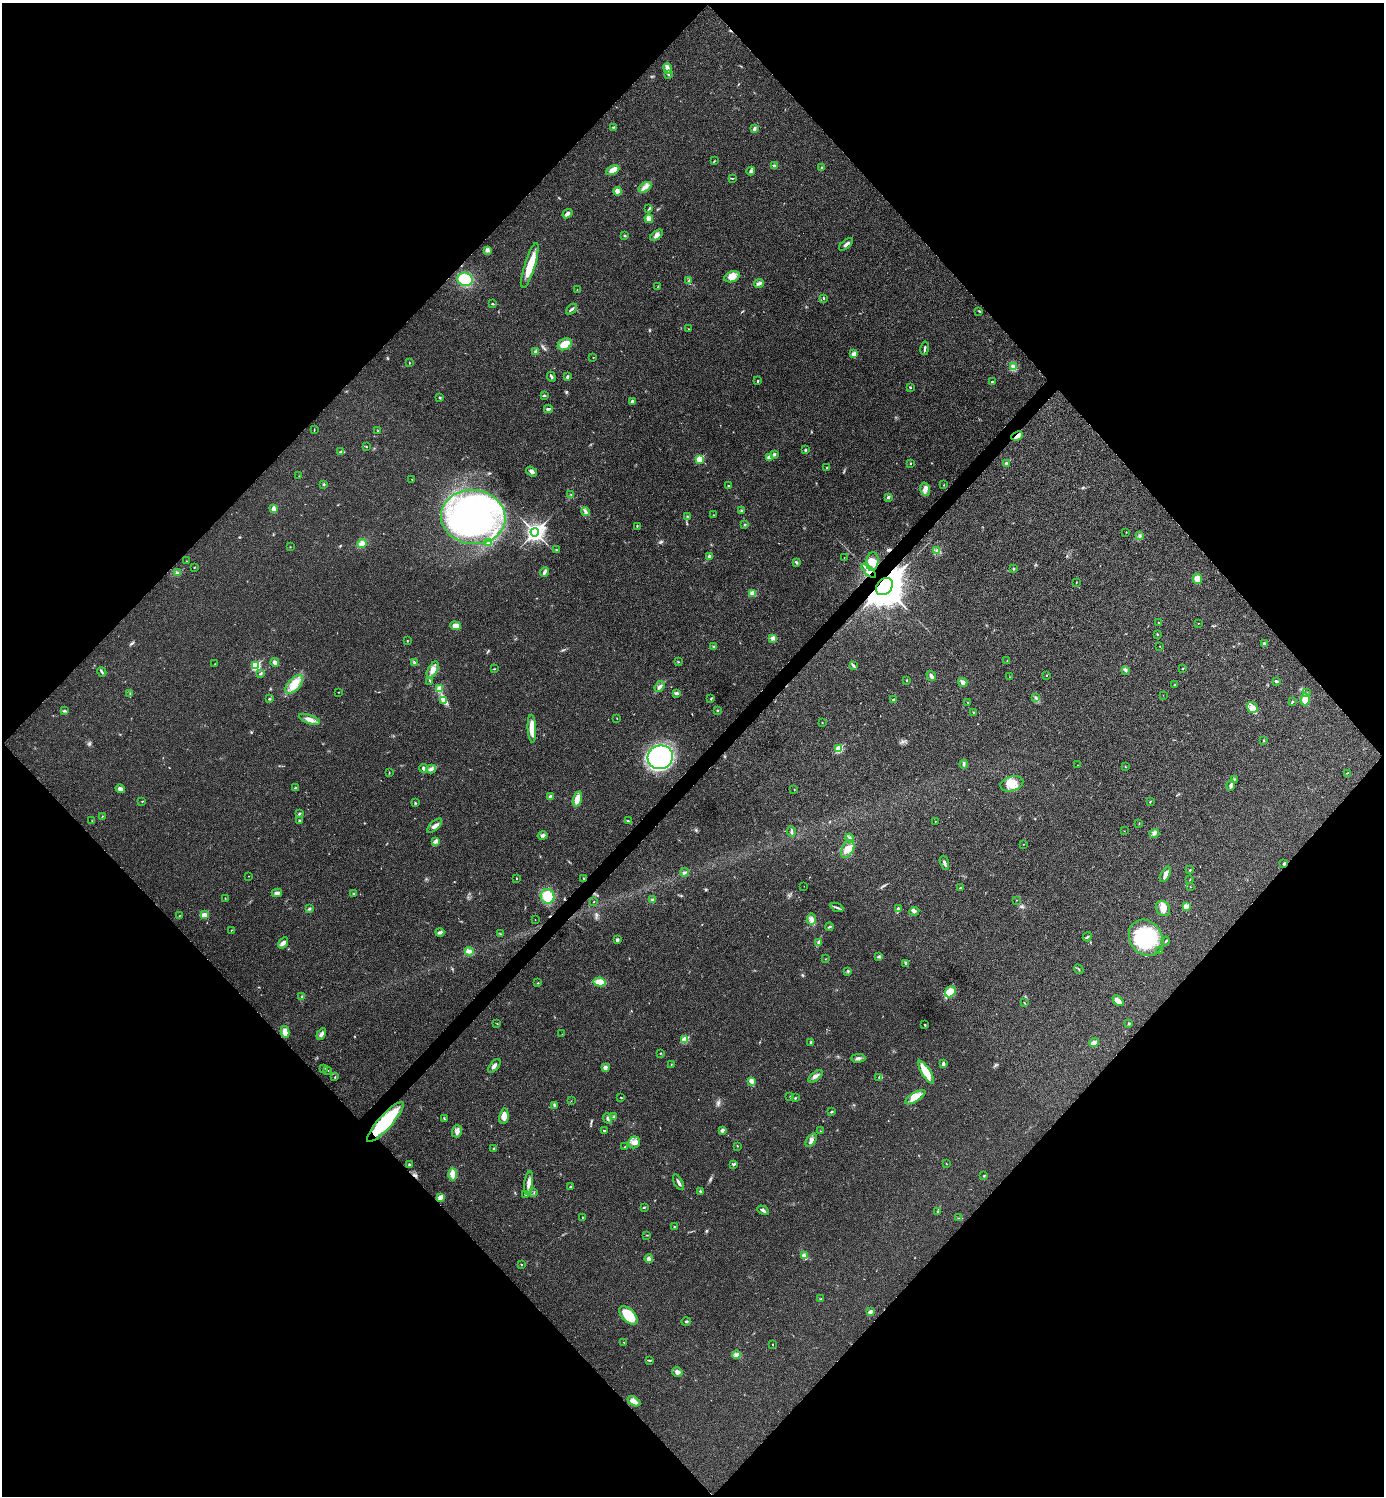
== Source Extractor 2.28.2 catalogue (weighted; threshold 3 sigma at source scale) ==
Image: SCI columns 159-5683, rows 7-5981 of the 5984 x 5984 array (HDU 1 of 3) = the unmasked area's bounding box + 8 px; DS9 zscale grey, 4 x 4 block average (1 PNG px = mean of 4 x 4 image px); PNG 1386 x 1498 px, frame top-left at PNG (2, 3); each listed source drawn as its Kron ellipse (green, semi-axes under 4 px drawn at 4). Shown black and unused: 51% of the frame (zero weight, under 3 of 4 exposures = <1% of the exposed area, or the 3 px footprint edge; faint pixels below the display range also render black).
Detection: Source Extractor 2.28.2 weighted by HDU 2 'WHT'. Background 0.0196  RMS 0.0056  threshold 0.0252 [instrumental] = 3 sigma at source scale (4.5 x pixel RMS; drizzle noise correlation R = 1.50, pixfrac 1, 0.05/0.05 arcsec/px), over >= 5 px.
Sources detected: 331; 2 inside a brighter object's white glare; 4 cosmic-ray / hot-pixel residue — neither listed nor drawn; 1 coinciding with a brighter row at this scale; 8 inside a brighter listed object's ellipse — not listed separately; the other 316 listed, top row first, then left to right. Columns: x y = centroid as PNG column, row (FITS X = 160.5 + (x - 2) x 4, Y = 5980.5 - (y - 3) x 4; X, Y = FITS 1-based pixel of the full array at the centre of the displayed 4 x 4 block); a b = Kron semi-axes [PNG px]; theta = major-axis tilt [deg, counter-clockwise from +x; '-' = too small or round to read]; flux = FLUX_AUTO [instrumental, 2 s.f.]
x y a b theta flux
668 69 5 2 - 9.2
669 74 3 2 - 3.1
613 127 3 2 - 2.8
754 129 4 3 - 6.8
714 161 3 2 - 1.9
774 166 3 3 - 5.4
821 168 2 2 - 1.3
613 170 7 4 26 33
751 171 4 3 - 9.2
732 178 3 2 - 1.8
645 187 7 3 32 13
617 191 4 2 - 6.7
649 208 4 2 - 3.2
567 214 5 4 - 8.4
649 219 4 4 - 24
656 235 7 4 36 13
625 236 3 2 - 1.8
846 244 8 2 40 11
488 250 3 2 - 5.2
530 265 23 5 73 70
732 277 8 5 21 21
465 279 7 6 - 120
689 281 3 2 - 3.4
759 283 5 3 - 9
658 286 3 2 - 1.3
577 289 2 2 - 1
823 298 2 2 - 2.4
493 303 3 2 - 2.4
571 309 6 2 42 7
979 311 3 2 - 3.1
688 329 2 2 - 1.3
565 344 7 5 27 42
925 348 7 2 81 6.7
536 352 2 2 - 39
854 354 4 4 - 13
593 357 2 2 - 1.4
409 363 2 2 - 1.6
1013 366 3 2 - 4.9
551 377 5 2 - 5.4
567 377 3 2 - 6.6
757 381 2 2 - 7.2
992 382 2 2 - 12
910 387 2 2 - 2.9
544 395 4 2 - 3
440 397 2 2 - 3.3
632 401 3 2 - 10
548 409 4 3 - 5.1
314 430 3 2 - 1.9
378 431 2 2 - 1.6
1017 436 6 4 22 12
366 447 2 2 - 2
805 450 2 2 - 4.4
341 452 4 2 - 4.2
774 454 2 2 - 13
769 457 2 2 - 38
699 459 2 2 - 130
910 463 2 2 - 2.2
1006 464 2 2 - 25
827 468 3 2 - 3.1
531 471 6 3 -36 9.5
299 476 2 2 - 1
412 479 2 2 - 0.98
324 484 3 2 - 2.6
944 485 2 2 - 1.3
728 486 2 2 - 5.7
925 489 7 5 -75 15
571 495 2 2 - 1.1
888 497 3 3 - 5.2
274 509 3 3 - 13
741 511 2 2 - 2.3
585 512 4 3 - 6.9
713 515 2 2 - 1.4
688 516 3 2 - 2.3
473 517 32 27 -6 750
745 524 2 2 - 2.6
637 526 2 2 - 1.6
535 532 4 3 - 1400
1126 532 2 2 - 1.3
1140 536 3 2 - 3.6
488 542 3 2 - 3.3
362 543 5 4 - 18
290 547 2 2 - 1.2
556 550 3 2 - 2.5
937 551 3 3 - 4.9
709 556 2 2 - 26
844 558 2 2 - 0.61
186 561 2 2 - 0.8
872 561 9 6 81 23
796 562 3 3 - 4.5
194 567 2 2 - 1.9
1014 569 2 2 - 2.3
869 571 9 2 -45 13
544 572 5 3 - 9.4
177 573 3 2 - 3.6
1197 579 5 4 - 28
1076 582 2 2 - 1.5
884 586 9 7 47 8000
752 593 2 2 - 72
1159 623 3 2 - 2
1198 623 2 2 - 0.85
456 626 5 4 - 26
1157 634 2 2 - 2.8
773 638 3 3 - 5.1
407 641 2 2 - 1.6
1264 643 3 3 - 4.5
1160 646 2 2 - 1.6
713 647 2 2 - 4.6
1007 661 2 2 - 1.4
275 662 4 3 - 9.7
678 662 2 2 - 1.6
414 663 2 2 - 1.8
215 664 2 2 - 0.96
256 666 2 2 - 280
853 666 4 2 - 4.5
1183 668 2 2 - 1.8
494 669 2 2 - 1.5
433 670 9 4 61 18
1125 670 4 3 - 5.4
102 672 5 2 - 5.2
261 673 2 2 - 5.2
1046 675 2 2 - 1.6
931 676 5 3 - 11
1009 677 2 2 - 1
907 680 2 2 - 2.5
430 681 3 2 - 2.5
1276 681 3 2 - 4.5
963 682 5 2 - 20
294 684 11 6 49 49
1174 685 2 2 - 1.9
660 686 6 3 54 7.6
439 689 2 2 - 2.2
338 692 2 2 - 1.4
130 693 3 2 - 1.5
676 693 3 2 - 9.7
1306 693 3 3 - 3.7
1163 695 2 2 - 1.2
269 698 2 2 - 1.7
1036 698 4 2 - 3.4
711 699 2 2 - 1.9
1305 699 6 4 75 39
443 700 4 3 - 7.3
894 700 3 2 - 4
967 702 3 2 - 1.6
1292 702 3 2 - 2.7
1252 707 6 5 - 20
717 710 3 2 - 3.3
64 711 3 2 - 3
973 712 2 2 - 2.5
617 718 2 2 - 1.3
309 719 11 3 -19 19
822 723 2 2 - 1.4
532 729 14 4 -87 53
1264 740 2 2 - 1.5
839 749 2 2 - 160
660 757 13 12 - 550
964 764 4 2 - 4.8
1078 765 2 2 - 0.78
1125 767 2 2 - 1.1
423 768 4 3 - 8.3
431 769 5 3 - 7.8
389 773 2 2 - 1.4
1347 773 4 2 - 2
1234 780 3 2 - 3.3
1012 784 12 7 16 47
1231 785 5 3 - 10
295 788 2 2 - 5.7
120 789 5 3 - 12
794 790 2 2 - 1.7
550 796 3 2 - 5.6
577 799 8 4 73 30
142 802 2 2 - 1.7
1150 802 2 2 - 2.4
415 803 2 2 - 2.9
299 814 3 2 - 3
102 816 3 2 - 1.6
299 820 2 2 - 3
92 821 2 2 - 1.2
628 821 3 2 - 3.7
936 821 2 2 - 1.2
1139 823 2 2 - 1.4
435 826 9 3 43 14
791 831 5 2 - 5.8
1124 831 2 2 - 0.71
1154 833 5 3 - 6.8
543 835 5 3 - 8.2
850 838 4 2 - 5.2
436 842 3 2 - 4
1024 844 2 2 - 1.2
848 849 9 5 63 25
944 863 7 2 -71 8.2
1284 863 3 2 - 4.8
1190 870 2 2 - 4
684 872 4 3 - 5.4
1165 874 8 4 62 15
249 876 2 2 - 1.2
516 878 3 2 - 1.5
584 878 2 2 - 2.6
1190 880 2 2 - 1.8
804 886 2 2 - 0.58
1190 887 2 2 - 1.1
960 888 2 2 - 3.9
277 893 5 4 - 7.8
354 894 3 2 - 4.3
547 896 7 7 - 66
225 898 2 2 - 1.4
653 900 3 2 - 5
1016 900 2 2 - 0.93
594 902 2 2 - 1.3
1186 906 2 2 - 60
837 907 7 2 -23 6
1163 908 8 6 -54 26
309 909 3 2 - 4.2
898 909 4 3 - 6.4
914 911 5 3 - 8
204 915 4 3 - 15
179 916 2 2 - 1.2
811 919 5 4 - 13
535 920 2 2 - 0.59
830 927 4 2 - 3.7
231 930 2 2 - 2
440 932 4 2 - 10
500 934 2 2 - 1.9
1087 937 5 2 - 4.4
1146 938 19 16 -55 230
617 940 2 2 - 11
1166 941 4 2 - 3.1
819 942 3 2 - 3.8
283 943 6 3 56 10
469 951 4 3 - 7.8
1160 951 2 2 - 1.5
879 956 4 3 - 5.4
825 959 2 2 - 0.71
906 963 4 2 - 7.5
1079 969 5 2 - 2.4
848 971 2 2 - 2.6
600 982 6 4 -10 37
538 983 2 2 - 1.9
950 992 6 5 - 38
302 997 4 2 - 4.4
1118 1001 6 3 -43 27
1024 1003 2 2 - 1.3
1129 1023 3 2 - 2.9
497 1024 2 2 - 1.7
925 1025 3 2 - 3.3
285 1032 6 3 -79 27
321 1034 6 3 60 11
562 1034 2 2 - 0.51
685 1039 2 2 - 120
811 1042 3 2 - 2.5
1094 1043 5 2 - 27
660 1053 2 2 - 1.7
858 1058 7 2 1 8.1
671 1064 2 2 - 1.1
943 1064 4 2 - 7.6
494 1066 8 3 50 9.8
324 1068 2 2 - 9.3
605 1068 3 3 - 14
328 1071 2 2 - 1
926 1072 13 4 -57 82
815 1076 8 3 37 11
335 1077 2 2 - 2
879 1077 3 2 - 2.2
751 1081 4 3 - 15
621 1097 2 2 - 1.1
790 1097 3 2 - 1.9
915 1097 11 4 32 35
795 1098 2 2 - 2.7
571 1101 2 2 - 0.6
554 1105 2 2 - 2.7
831 1112 3 2 - 3.9
504 1116 8 4 82 28
613 1117 2 2 - 1.7
607 1118 5 2 - 6
444 1119 3 2 - 1.9
385 1122 26 7 48 220
604 1130 2 2 - 2.6
722 1130 4 3 - 9.4
457 1131 6 5 - 13
820 1131 2 2 - 0.98
811 1140 8 3 55 12
634 1142 6 5 - 17
737 1146 2 2 - 1.4
625 1147 3 2 - 1.9
493 1149 3 2 - 2.4
734 1164 4 2 - 4.1
947 1164 2 2 - 1
409 1165 3 2 - 4
453 1174 6 4 -89 25
984 1176 2 2 - 2.3
678 1182 8 2 -61 9.8
529 1183 12 3 83 21
571 1186 3 2 - 3.3
700 1191 3 2 - 3.4
534 1192 2 2 - 1.7
526 1194 4 2 - 4.8
440 1197 2 2 - 55
644 1207 3 2 - 2.3
763 1210 6 2 -30 9.3
938 1212 2 2 - 1.2
582 1217 2 2 - 0.9
959 1218 2 2 - 0.94
675 1227 2 2 - 3.3
647 1235 2 2 - 1.1
804 1255 3 2 - 3.7
649 1259 4 3 - 7.2
521 1264 2 2 - 1.7
821 1299 3 2 - 1.8
870 1312 2 2 - 32
628 1315 11 6 -45 84
686 1321 5 2 - 3.3
624 1342 3 2 - 1.7
773 1344 2 2 - 1.3
737 1355 4 3 - 8.1
650 1361 3 2 - 2.4
677 1372 5 5 - 10
634 1401 7 4 -30 13
Overlapping masked pixels (flux is a lower limit): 4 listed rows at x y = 1017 436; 869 571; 884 586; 385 1122
Diffuse or blended objects may show on this block-average render without a row.